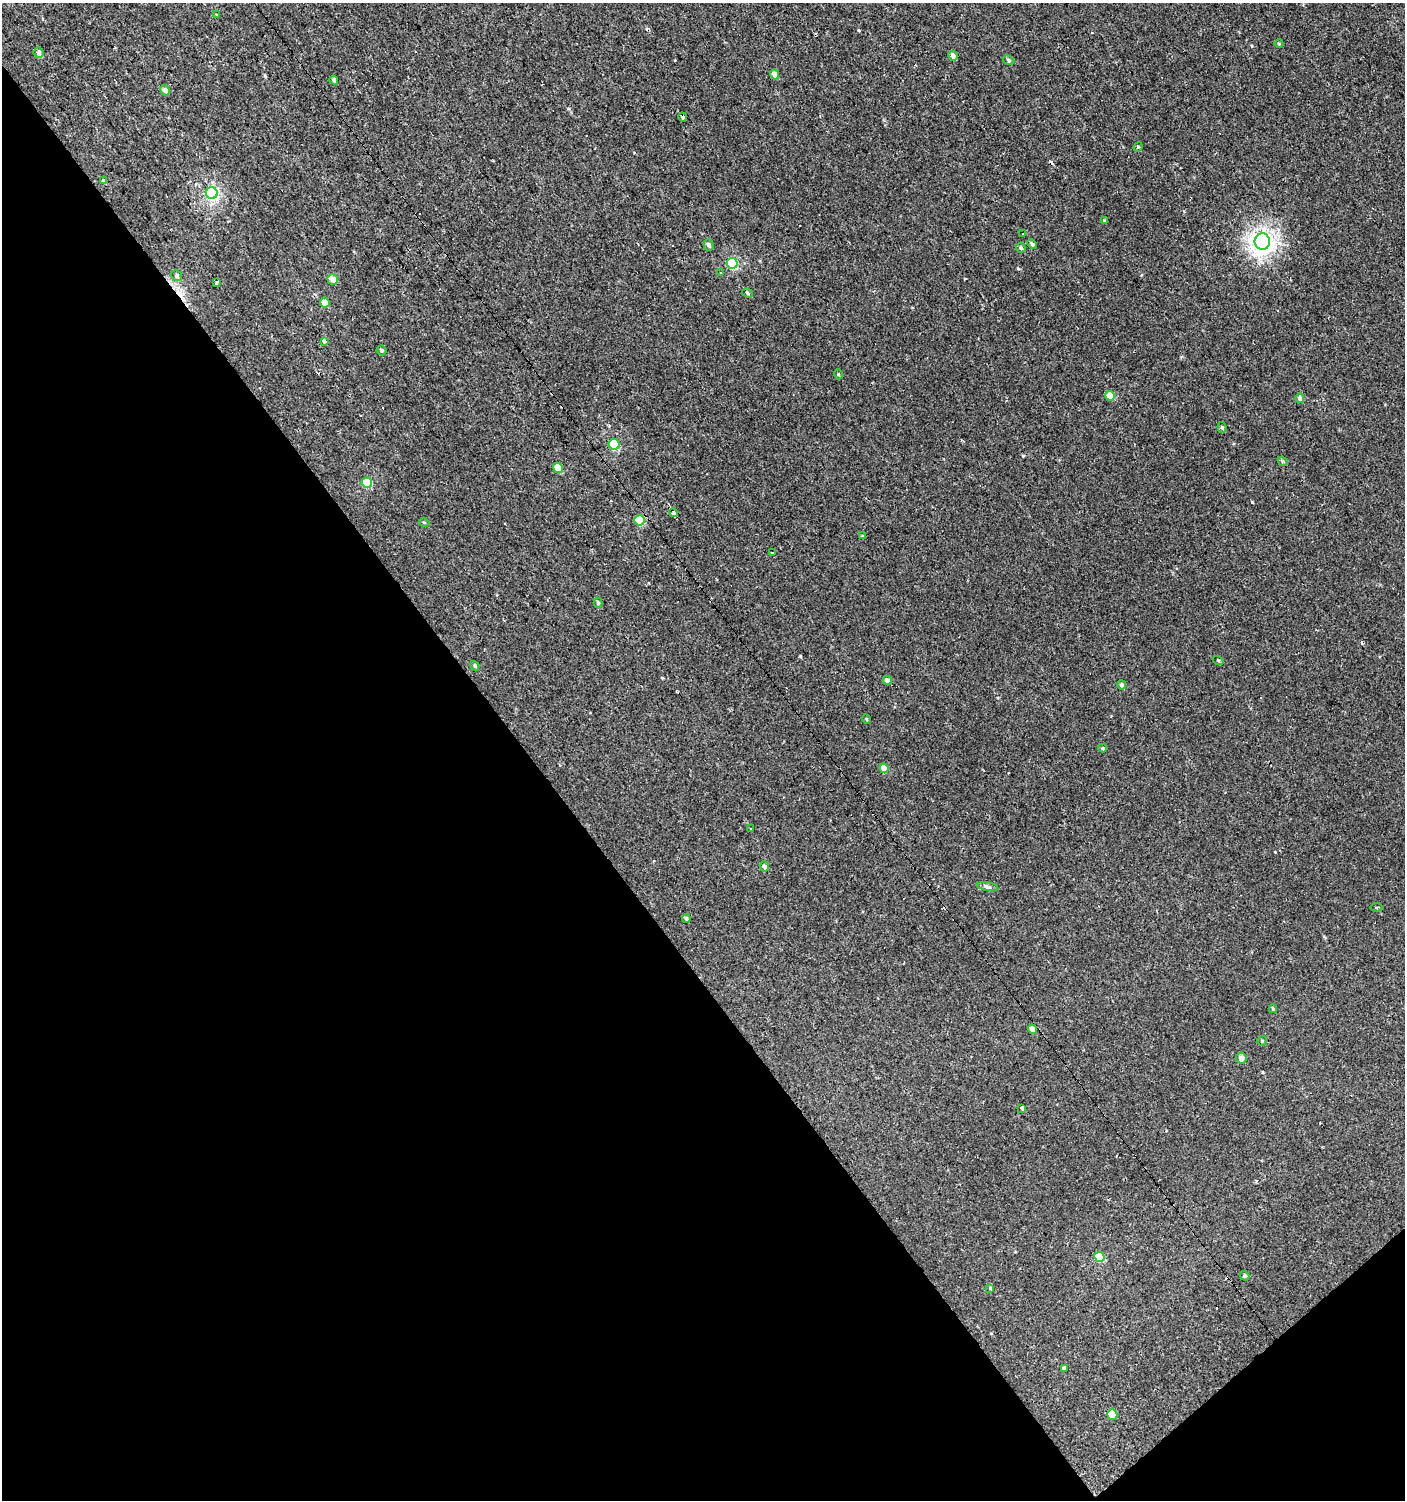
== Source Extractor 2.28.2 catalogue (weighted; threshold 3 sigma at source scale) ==
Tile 14 of 4 x 4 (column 2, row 4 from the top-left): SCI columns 1604-3006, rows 1-1498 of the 5950 x 5995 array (HDU 1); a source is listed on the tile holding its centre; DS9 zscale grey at full resolution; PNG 1407 x 1502 px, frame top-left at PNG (2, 3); each listed source drawn as its Kron ellipse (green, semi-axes under 4 px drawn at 4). Shown black and unused: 40% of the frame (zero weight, under 2 of 3 exposures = <1% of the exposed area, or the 3 px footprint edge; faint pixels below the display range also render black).
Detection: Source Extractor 2.28.2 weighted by HDU 2 'WHT'; one run over the whole footprint, this tile lists its part. Background 0.0013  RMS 0.0039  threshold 0.0174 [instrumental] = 3 sigma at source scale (4.5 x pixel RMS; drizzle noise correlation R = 1.50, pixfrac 1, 0.0396/0.0396 arcsec/px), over >= 5 px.
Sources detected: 74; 11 cosmic-ray / hot-pixel residue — neither listed nor drawn; the other 63 listed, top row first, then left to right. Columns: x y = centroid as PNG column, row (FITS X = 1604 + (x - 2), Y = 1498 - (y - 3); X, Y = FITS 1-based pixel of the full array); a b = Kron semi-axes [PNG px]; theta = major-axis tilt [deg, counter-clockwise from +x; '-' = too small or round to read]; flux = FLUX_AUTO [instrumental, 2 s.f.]
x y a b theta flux
216 14 2 2 - 0.3
1279 44 4 3 - 0.35
39 53 5 5 - 1.3
953 56 5 4 - 1.7
1008 60 6 4 -29 0.64
775 74 5 4 - 2.5
334 80 5 3 - 0.77
165 90 5 4 - 1.8
683 117 4 3 - 3.3
1138 147 5 4 - 0.38
103 180 3 3 - 0.32
212 193 6 6 - 48
1104 221 4 4 - 0.5
1023 233 3 3 - 0.62
1262 241 8 7 - 130
1032 244 5 4 - 0.83
708 245 6 5 - 1
1021 248 5 4 - 0.84
732 263 5 5 - 21
721 273 2 2 - 0.34
177 276 6 5 - 0.83
333 279 5 5 - 2.9
217 282 4 3 - 0.9
748 293 6 4 -30 0.56
325 303 5 4 - 3.6
324 341 3 3 - 1.6
381 350 5 4 - 0.71
838 374 5 3 - 0.34
1110 396 5 4 - 5.5
1300 398 5 4 - 1.2
1222 427 5 4 - 0.6
614 444 5 5 - 18
1283 461 5 4 - 0.54
558 468 5 4 - 6
367 483 5 5 - 13
674 513 4 3 - 2
639 520 5 5 - 13
424 522 5 3 - 0.33
862 536 3 3 - 0.26
772 553 3 3 - 1.5
598 603 5 4 - 0.62
1218 660 5 3 - 0.37
475 666 5 4 - 0.68
887 680 4 4 - 1.4
1122 685 4 4 - 1
866 719 4 3 - 0.3
1103 748 4 4 - 0.44
884 768 5 4 - 4.9
750 829 3 2 - 0.63
765 866 5 4 - 1.2
988 887 10 4 -9 0.86
1376 907 6 4 3 0.75
686 918 4 4 - 0.81
1273 1009 4 3 - 0.48
1032 1029 5 4 - 2.8
1262 1041 5 5 - 0.47
1241 1058 5 5 - 1.8
1022 1108 4 3 - 2.4
1099 1257 5 5 - 11
1245 1276 5 4 - 0.65
990 1288 4 4 - 0.45
1065 1368 4 3 - 3
1112 1415 5 5 - 5.2